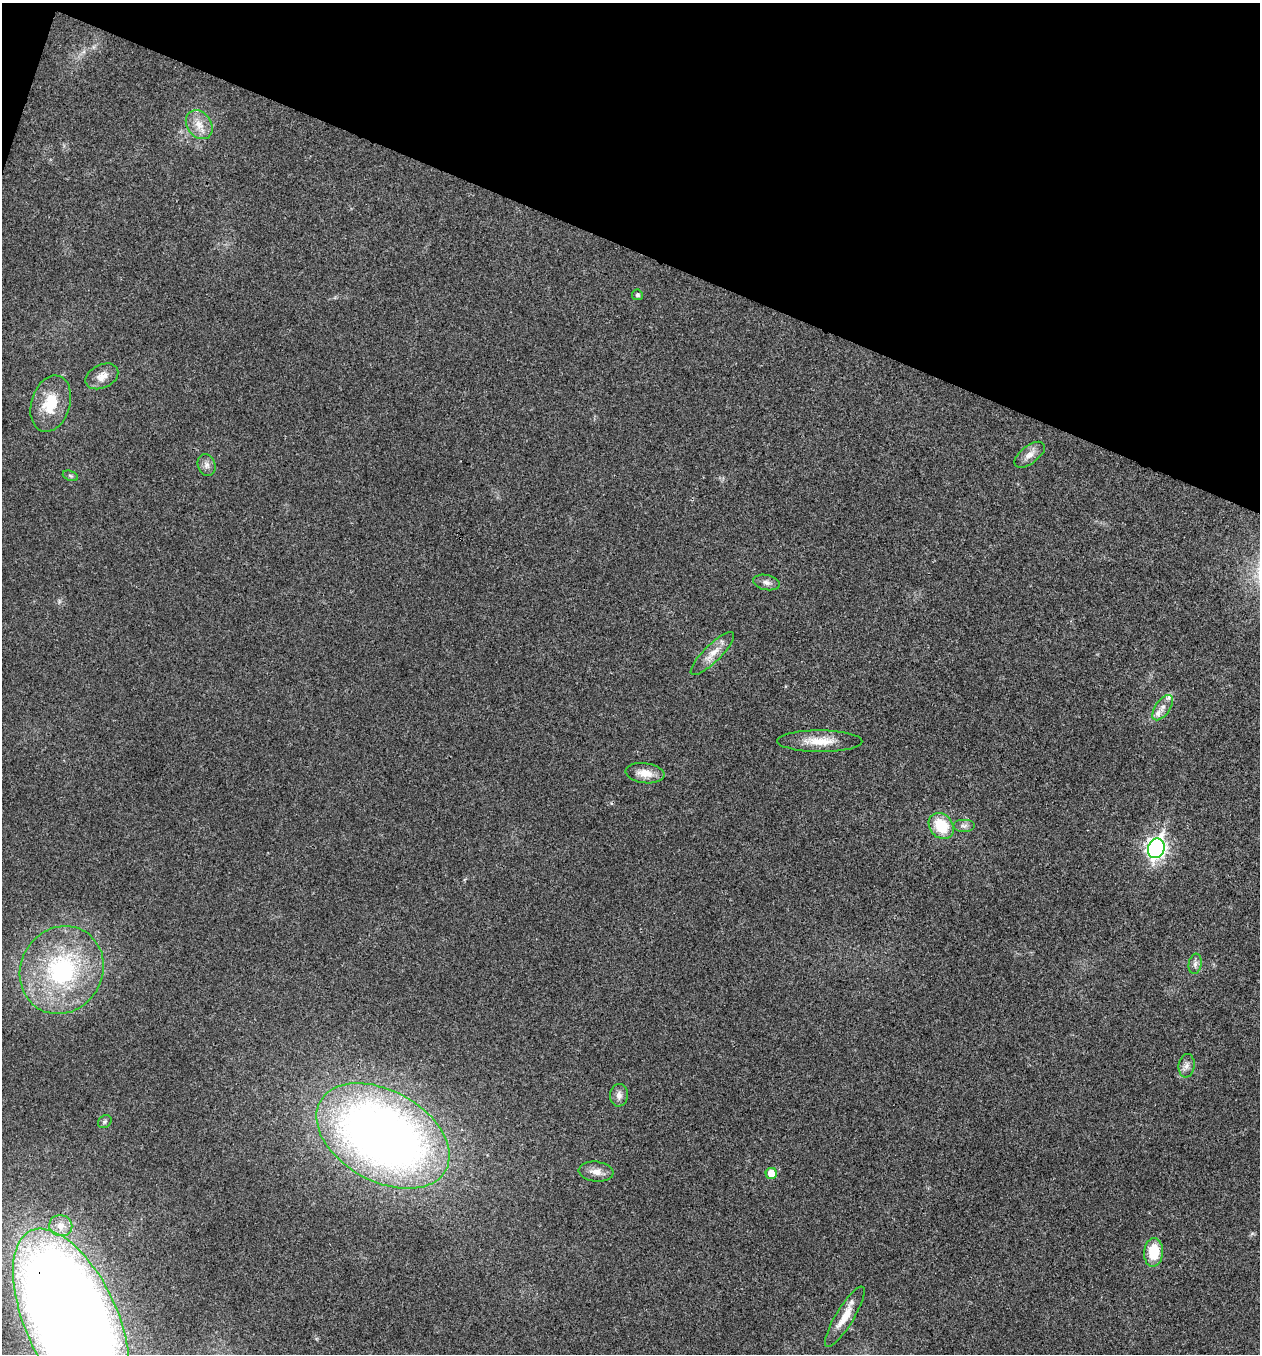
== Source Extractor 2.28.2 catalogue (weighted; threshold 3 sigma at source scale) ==
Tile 2 of 4 x 4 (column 2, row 1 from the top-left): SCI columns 1394-2651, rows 4064-5415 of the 5432 x 5418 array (HDU 1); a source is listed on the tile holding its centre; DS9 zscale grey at full resolution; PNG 1262 x 1356 px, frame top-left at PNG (2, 3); each listed source drawn as its Kron ellipse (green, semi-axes under 4 px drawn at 4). Shown black and unused: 19% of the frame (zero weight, under 3 of 4 exposures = <1% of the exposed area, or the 3 px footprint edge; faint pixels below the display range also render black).
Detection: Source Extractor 2.28.2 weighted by HDU 2 'WHT'; one run over the whole footprint, this tile lists its part. Background 0.0241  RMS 0.0054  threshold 0.0242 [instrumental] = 3 sigma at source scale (4.5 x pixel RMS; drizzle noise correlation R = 1.50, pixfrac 1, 0.05/0.05 arcsec/px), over >= 5 px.
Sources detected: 29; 2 inside a brighter listed object's ellipse — not listed separately; the other 27 listed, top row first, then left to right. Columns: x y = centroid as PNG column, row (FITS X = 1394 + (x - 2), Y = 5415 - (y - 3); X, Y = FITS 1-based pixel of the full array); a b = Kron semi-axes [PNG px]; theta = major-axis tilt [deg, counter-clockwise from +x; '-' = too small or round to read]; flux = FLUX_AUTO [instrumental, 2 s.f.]
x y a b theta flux
199 125 15 12 -54 6.8
637 295 5 5 - 1
102 376 17 11 26 5.5
51 404 29 19 73 18
1030 455 18 9 37 4.4
207 465 11 8 -69 2.7
70 476 8 5 -20 1.1
766 582 13 7 -12 2.7
712 653 29 8 45 7.1
1163 708 14 7 56 3.5
820 741 42 10 0 12
645 773 19 10 -8 6.8
941 826 14 11 -50 18
964 826 11 6 0 2.1
1156 848 10 8 71 220
1195 964 10 6 80 2.2
62 970 45 41 58 78
1187 1066 12 8 83 2.9
619 1095 11 9 86 3.1
105 1121 7 6 - 1.1
383 1136 72 45 -29 480
596 1172 17 10 -6 5
771 1173 5 5 - 7.9
61 1226 11 10 - 5
1153 1252 14 9 85 16
845 1317 35 9 59 10
71 1320 98 46 -66 1500
Overlapping masked pixels (flux is a lower limit): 1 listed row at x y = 71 1320
Isophote crosses this tile's border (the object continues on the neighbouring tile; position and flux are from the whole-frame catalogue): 1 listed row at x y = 71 1320